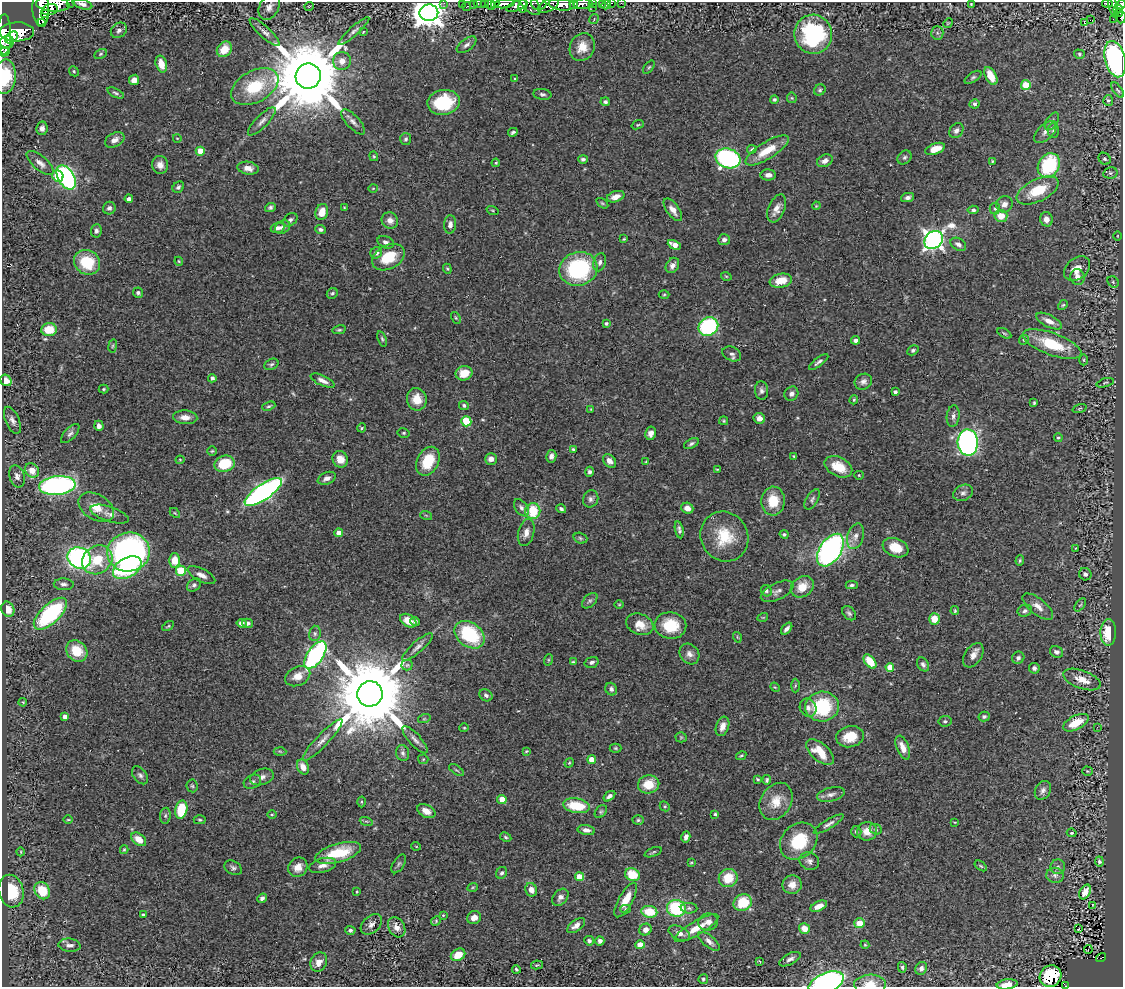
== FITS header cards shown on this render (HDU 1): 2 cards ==
NAXIS1  =                 1121
NAXIS2  =                  985

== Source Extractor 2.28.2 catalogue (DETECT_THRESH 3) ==
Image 1121 x 985 px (HDU 1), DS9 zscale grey, 1 PNG px = 1 image px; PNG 1125 x 989 px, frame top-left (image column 1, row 985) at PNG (2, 2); each listed source drawn as its Kron ellipse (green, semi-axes under 4 px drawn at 4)
Background 0.636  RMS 0.03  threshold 0.0889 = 3 sigma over >= 5 px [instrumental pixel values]
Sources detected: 454; all 454 listed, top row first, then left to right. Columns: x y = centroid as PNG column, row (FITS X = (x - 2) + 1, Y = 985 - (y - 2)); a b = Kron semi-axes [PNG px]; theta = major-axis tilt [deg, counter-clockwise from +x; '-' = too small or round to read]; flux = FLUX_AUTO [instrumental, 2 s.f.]
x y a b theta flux
71 2 2 2 - 6
444 3 3 2 - 4.7
462 3 2 2 - 5.1
473 3 3 2 - 4.5
480 3 6 3 0 18
495 3 5 2 - 22
539 3 8 6 -12 60
592 3 4 2 - 9.9
611 3 3 2 - 9.8
621 3 2 2 - 4.5
1107 3 5 3 - 8
53 4 17 7 -4 450
82 4 10 4 -16 8.3
485 4 4 3 - 12
490 4 5 3 - 67
504 4 10 4 8 270
530 4 13 7 -45 100
574 4 4 3 - 68
583 4 9 5 4 280
602 4 3 3 - 31
971 4 3 2 - 1.4
1113 4 14 4 -77 66
523 5 7 3 80 70
548 5 11 6 26 180
562 5 13 5 -6 500
606 5 5 2 - 5.6
1120 5 6 4 37 95
309 6 5 3 - 1.6
516 6 11 4 21 160
269 7 13 9 61 13
467 7 4 3 - 12
592 7 3 3 - 7.7
41 8 17 8 -87 700
1118 9 4 3 - 100
49 10 8 5 18 370
44 13 3 3 - 130
429 13 9 8 - 3200
1119 13 4 3 - 52
1121 17 6 3 85 12
594 19 5 3 - 2.1
1113 19 2 2 - 17
1090 20 2 2 - 3600
42 23 4 3 - 140
948 23 5 4 - 2
1084 23 3 3 - 39
119 30 9 7 41 6.6
354 31 20 4 42 8
17 32 17 9 1 1200
265 32 19 5 -43 11
363 32 4 3 - 1.7
937 33 6 6 - 4.8
4 34 20 7 90 940
813 34 19 19 - 210
12 37 7 5 39 340
7 42 7 6 - 290
466 45 11 6 37 7.5
582 47 14 12 62 30
224 49 8 7 - 37
4 52 5 4 - 130
101 54 7 4 28 3
1079 54 5 4 - 3.4
1115 59 18 10 -76 370
342 61 9 9 - 18
161 64 8 5 -75 25
649 67 8 4 53 3.2
74 71 5 4 - 2.6
308 76 13 12 - 30000
991 76 10 5 -63 29
5 77 17 11 86 71
973 77 9 4 34 4
515 79 4 4 - 2.6
134 80 5 5 - 13
1026 85 5 4 - 67
255 87 25 15 29 99
820 90 6 5 - 3.7
1118 90 9 4 -52 3.3
116 93 9 4 -25 4
542 94 9 5 -7 4.8
792 98 5 5 - 2.7
774 99 4 4 - 3.2
1108 100 5 5 - 3.9
444 102 16 12 9 110
605 102 5 4 - 4.4
975 104 5 4 - 4.7
262 121 18 6 46 11
1052 121 10 5 57 5.7
353 122 16 6 -47 10
638 125 6 4 20 2.4
42 128 7 5 81 7.7
956 131 8 6 53 7.3
1053 131 7 5 -90 4.3
513 132 5 3 - 3.9
1045 132 14 7 44 11
177 138 4 3 - 1.3
406 139 6 5 - 4.2
115 140 10 7 27 13
752 149 5 4 - 3.3
935 149 10 5 20 32
767 150 25 8 32 45
200 151 4 4 - 40
374 156 5 4 - 2.3
904 157 8 6 44 4.7
728 158 13 9 -17 400
583 159 5 4 - 4.4
1105 159 6 5 - 3.8
825 161 8 6 28 11
993 161 4 3 - 2.3
40 163 17 7 -40 12
496 163 4 3 - 2.2
160 165 9 8 - 12
1049 165 13 10 56 140
248 168 11 6 -9 14
1110 173 7 5 13 5.3
768 175 8 5 0 11
58 176 6 5 - 34
66 177 13 8 -60 470
178 187 6 5 - 4.5
373 188 5 3 - 1.6
1038 190 22 11 26 59
616 197 9 5 18 14
908 198 6 4 12 6.7
129 199 4 4 - 5.9
602 203 7 3 -36 2.6
1004 204 8 7 - 13
816 206 4 3 - 1.8
270 207 5 4 - 4.1
109 208 6 6 - 5.8
344 208 3 3 - 1.7
777 208 15 8 68 15
995 209 6 5 - 3.9
493 210 6 3 -19 1.9
673 210 13 6 -55 13
973 210 5 4 - 4.3
322 212 8 6 70 24
1001 216 6 6 - 28
1046 219 7 6 - 12
290 220 8 5 39 5.3
390 220 8 8 - 14
450 224 9 6 86 10
283 227 8 6 33 7.4
278 228 7 5 19 7.5
320 229 5 4 - 4.8
96 231 7 5 84 6
1117 236 5 3 - 1.3
624 239 4 3 - 2.2
724 240 6 5 - 7.2
934 240 10 8 39 1100
386 242 8 6 -23 7
958 244 8 5 -31 8.2
674 245 7 4 -24 17
376 253 6 5 - 7.3
388 257 17 11 28 60
179 261 4 4 - 1.8
87 262 13 12 - 74
600 262 9 6 74 6.7
672 265 8 6 58 9.2
447 269 5 4 - 2.4
578 269 19 16 18 200
1077 269 14 10 39 24
726 276 5 3 - 1.9
1078 277 8 7 - 15
781 281 11 7 12 32
1113 282 6 5 - 3.3
138 293 5 5 - 4.2
332 293 6 5 - 4
664 295 5 3 - 2.2
1063 305 5 4 - 2.6
456 318 6 4 -60 2.9
1049 321 14 6 -27 17
606 323 4 3 - 4.8
708 327 10 9 - 240
49 330 8 6 4 44
339 330 7 4 12 2.8
1004 333 8 3 -30 2.6
382 339 8 4 -71 3.5
856 340 4 4 - 7.1
1024 340 5 4 - 2.5
1052 344 31 11 -20 89
113 346 7 3 81 2.5
913 350 6 4 29 4.1
732 354 10 7 -24 7.3
1083 360 5 3 - 2.2
819 362 12 4 37 5.8
271 364 7 5 26 4.3
464 373 8 7 - 34
212 378 4 4 - 6.2
6 380 6 5 - 13
323 381 13 5 -24 12
863 382 9 7 26 8.6
1105 383 9 3 17 3
103 389 5 4 - 2.6
761 391 9 6 -84 6.9
895 392 3 3 - 5.1
791 394 7 6 - 8.6
417 399 11 10 - 32
854 400 4 3 - 2.5
1034 403 4 3 - 2.5
464 405 5 4 - 5.5
269 406 7 4 20 3.4
1079 408 7 3 19 2.3
591 409 4 4 - 2
953 416 11 6 82 8.2
185 417 12 7 -3 17
759 418 6 5 - 13
12 420 14 6 -67 9.9
466 421 5 5 - 69
724 421 4 3 - 2
99 426 5 4 - 7.5
362 428 4 3 - 2.3
404 433 6 4 -12 3.4
651 433 6 5 - 9.7
70 434 12 5 47 6.7
1058 438 4 4 - 2.6
968 442 13 10 -87 750
691 444 8 4 29 5.1
574 449 4 4 - 4.9
212 451 5 5 - 2.5
551 456 6 5 - 7.1
794 456 3 3 - 2
340 459 8 7 - 21
491 459 6 5 - 10
180 460 4 4 - 1.8
428 461 15 10 64 64
610 461 7 5 -45 12
646 461 4 3 - 1.6
225 464 10 8 13 73
838 467 15 9 -27 43
717 469 4 3 - 1.6
32 470 8 6 -47 23
589 472 5 4 - 4.7
859 475 4 4 - 2.1
17 476 11 7 -72 9.8
327 478 9 6 23 9.9
57 486 18 9 6 480
263 492 22 7 34 700
963 493 10 7 24 8.7
591 499 9 7 65 7.7
812 499 11 5 58 5.7
773 501 14 12 87 47
96 507 19 12 -32 32
521 508 9 6 -54 6.4
687 508 6 5 - 13
561 509 5 4 - 4.6
533 511 8 7 - 73
175 513 6 3 -44 2.1
109 514 20 7 -18 14
426 515 6 3 -19 2.5
679 530 8 4 -78 5.7
339 533 4 4 - 15
526 533 14 8 76 14
784 534 4 4 - 3.2
724 536 25 23 -59 74
855 536 13 8 74 14
580 538 7 5 -18 3.4
896 548 13 9 -21 42
1076 548 4 3 - 2
830 550 18 10 57 610
129 552 21 19 9 850
79 558 12 10 -26 490
97 560 16 13 37 63
175 560 7 5 -89 32
1020 561 5 4 - 2.7
127 568 15 10 30 140
181 571 5 5 - 96
1085 574 6 6 - 7.4
201 575 15 6 -27 13
64 584 10 6 -2 7
194 585 8 6 43 5.7
852 585 6 3 1 3.7
802 587 12 10 36 32
766 591 6 5 - 5.1
777 591 18 8 26 10
590 601 9 5 44 5.3
619 604 5 3 - 1.7
1080 605 8 4 53 3.4
1038 606 18 8 -38 16
8 609 8 6 -68 27
955 611 4 3 - 2.7
1025 611 7 6 - 5.2
849 613 8 6 -47 5
50 614 21 9 43 240
763 617 5 3 - 1.7
934 619 5 5 - 32
408 621 9 6 -32 25
415 621 5 4 - 3.9
242 623 5 4 - 6.8
248 623 5 4 - 5.2
640 624 14 10 -22 27
168 626 6 3 35 2.3
670 626 16 13 -8 71
787 629 7 4 48 6.9
1108 632 13 8 88 68
315 633 8 6 77 5.2
470 635 16 12 -36 150
737 637 5 3 - 1.8
418 647 19 5 42 10
77 651 11 9 -45 52
1056 652 7 5 -24 7.3
689 654 11 9 -52 12
315 655 16 8 55 400
973 655 13 8 57 15
1018 658 6 6 - 4.9
548 660 6 4 72 2.5
870 661 8 5 -51 43
573 662 3 3 - 2.6
592 662 7 5 18 5.9
923 664 7 5 -58 5.9
407 665 5 5 - 3.1
890 667 4 4 - 24
1034 668 5 5 - 6.3
298 676 13 9 26 23
1082 680 20 9 -20 26
795 686 7 4 89 3
775 687 5 4 - 2.1
611 689 6 5 - 6.9
370 694 13 12 - 33000
486 695 7 5 -34 5.3
23 702 4 3 - 1.7
822 707 17 15 5 120
808 708 9 8 - 9.2
984 716 5 5 - 4.8
65 717 4 4 - 12
424 719 6 4 19 3.1
945 721 6 5 - 3.9
1076 723 14 7 27 47
722 726 10 6 70 15
1097 727 3 3 - 2
464 728 4 4 - 2.2
681 737 5 5 - 2.8
850 737 14 10 13 38
322 740 28 6 46 18
415 740 17 6 -48 11
616 748 6 4 -1 2.8
903 748 12 6 -68 19
280 751 6 4 -3 2.8
526 751 3 2 - 2.1
820 752 17 8 -41 41
403 753 8 6 -72 6.2
741 756 5 3 - 2.7
423 759 5 5 - 2.3
592 760 4 4 - 33
569 763 5 3 - 2.1
303 767 8 5 -63 18
456 770 8 3 -33 2.8
1087 771 5 4 - 2.7
140 775 10 6 -52 7.2
262 777 12 8 18 11
757 779 3 3 - 2.9
767 780 5 4 - 3.9
252 782 9 6 27 6.3
649 784 11 9 13 42
192 786 6 5 - 3.4
1043 790 10 7 61 8.8
831 794 14 6 14 9.5
609 796 7 4 37 7.4
502 799 5 4 - 27
776 801 20 15 58 38
361 802 5 3 - 2
576 806 13 7 -9 71
665 806 5 4 - 2.9
181 810 9 6 77 81
426 811 10 6 -26 16
601 812 7 5 49 3.7
272 814 5 3 - 2.1
715 814 3 3 - 2.9
165 816 8 5 84 4.4
68 820 4 3 - 2
200 820 6 4 -1 2.8
638 820 5 5 - 3.4
366 821 6 4 -18 3
955 822 4 2 - 1.7
829 824 17 4 31 8
876 829 6 5 - 3.4
586 830 9 5 -10 9.4
867 831 10 9 - 21
856 832 6 5 - 3.9
1072 833 5 3 - 2.4
506 837 6 4 -28 2.9
686 837 5 4 - 8.3
139 839 8 5 -38 25
799 841 20 16 44 88
416 846 5 3 - 1.4
124 850 4 3 - 2.5
21 852 4 3 - 1.5
653 852 9 3 23 3.1
338 853 24 9 16 80
809 861 10 8 -26 9
1099 861 5 4 - 3.6
691 862 4 2 - 1.6
399 864 10 5 58 5
323 865 14 7 15 13
981 866 7 3 -36 2.7
298 867 10 9 - 21
1058 867 7 7 - 6.4
233 868 9 6 -29 6.1
502 873 6 5 - 4.6
632 875 7 6 - 53
1055 875 9 7 -7 8.6
579 877 4 4 - 48
728 878 9 9 - 45
792 885 9 9 - 17
473 887 5 3 - 2.2
531 890 7 5 -68 15
11 891 16 12 -77 79
42 891 9 7 -58 58
357 892 3 2 - 1.7
1085 892 8 5 61 14
560 897 10 7 48 8.5
262 898 5 4 - 5.6
626 900 19 7 61 31
743 903 9 8 - 64
1093 905 4 2 - 1.7
819 906 9 4 25 19
676 908 9 8 - 150
689 908 8 5 -1 4.3
626 909 5 4 - 3
649 912 8 6 -9 56
143 915 3 3 - 2.9
443 915 3 3 - 1.8
474 918 7 6 - 12
436 921 5 4 - 2.4
708 922 10 8 14 11
859 923 5 5 - 29
371 924 12 8 42 10
576 926 10 5 37 13
397 927 11 8 -61 15
697 928 25 7 30 36
804 928 5 5 - 22
1078 929 3 2 - 21
350 930 5 4 - 4.6
646 930 6 5 - 14
679 933 11 6 -25 12
589 941 5 4 - 5.7
600 941 4 4 - 7.4
709 941 13 5 -40 9.9
69 945 11 6 -6 9
640 945 4 4 - 40
865 945 4 4 - 1.9
1088 949 4 2 - 3.4
458 955 8 5 31 32
1101 958 5 2 - 3.8
790 959 12 5 27 8.1
759 961 3 2 - 1.4
319 962 10 8 63 16
537 965 6 3 12 1.9
902 967 5 4 - 3.5
921 968 7 5 61 7.2
516 969 4 3 - 3
1050 976 11 10 - 86
703 979 5 4 - 2.9
826 983 18 10 22 550
870 984 16 9 3 30
1007 984 10 5 8 21
1065 985 4 2 - 8.9
At the frame edge (FLAGS 8, measured only in part): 32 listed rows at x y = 71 2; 444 3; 462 3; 473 3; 480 3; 495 3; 539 3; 592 3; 611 3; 621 3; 82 4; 485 4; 490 4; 504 4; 530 4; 574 4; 583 4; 602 4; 1113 4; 548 5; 562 5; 1120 5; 429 13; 1121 17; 4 34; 4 52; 1115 59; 5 77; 826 983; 870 984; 1007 984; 1065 985